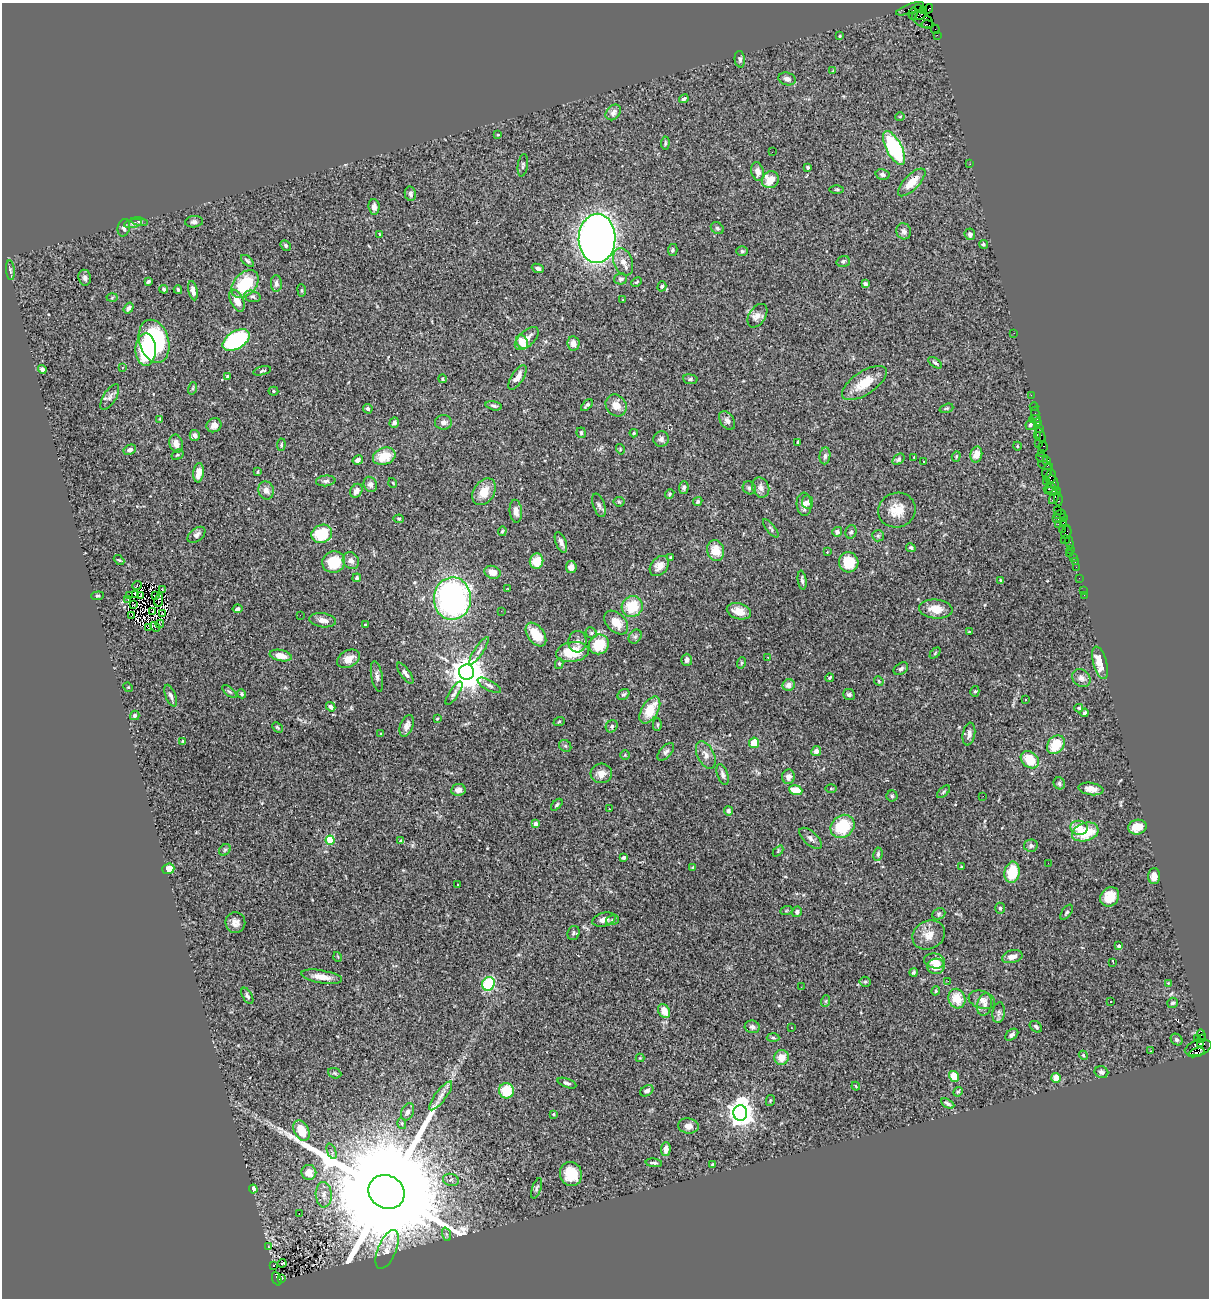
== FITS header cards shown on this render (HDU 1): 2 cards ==
NAXIS1  =                 1207
NAXIS2  =                 1296

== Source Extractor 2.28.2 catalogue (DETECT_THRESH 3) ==
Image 1207 x 1296 px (HDU 1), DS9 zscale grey, 1 PNG px = 1 image px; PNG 1211 x 1300 px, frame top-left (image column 1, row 1296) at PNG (2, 3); each listed source drawn as its Kron ellipse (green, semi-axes under 4 px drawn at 4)
Background 1.21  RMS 0.048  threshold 0.145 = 3 sigma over >= 5 px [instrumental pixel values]
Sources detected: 406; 3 with non-positive FLUX_AUTO (blend fragments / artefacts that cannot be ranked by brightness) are neither listed nor drawn; the other 403 listed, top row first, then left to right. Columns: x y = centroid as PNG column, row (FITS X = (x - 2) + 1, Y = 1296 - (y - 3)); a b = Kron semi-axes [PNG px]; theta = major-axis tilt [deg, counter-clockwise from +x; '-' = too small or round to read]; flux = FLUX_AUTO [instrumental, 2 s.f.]
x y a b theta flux
910 9 15 4 19 160
918 9 4 3 - 44
928 9 5 3 - 96
923 10 3 3 - 310
913 13 6 4 79 800
921 15 6 4 35 1500
923 20 11 7 -29 440
927 24 6 3 -9 91
935 29 4 2 - 55
937 35 2 2 - 16
840 36 3 2 - 3.7
740 59 8 5 -85 8
833 71 4 4 - 2.7
787 79 9 6 -16 13
684 99 5 3 - 6.7
613 112 9 6 47 16
900 117 4 4 - 3.7
498 135 4 3 - 2.9
665 143 6 3 83 4.5
894 148 18 7 -62 310
772 152 2 2 - 40
970 164 3 2 - 4.2
523 165 11 5 81 6.7
808 167 3 3 - 6.6
758 172 9 6 -76 21
882 174 7 5 -14 10
770 180 9 8 - 53
912 182 18 7 45 55
837 189 7 3 0 3.9
410 194 7 5 -77 10
374 207 8 5 -85 13
139 222 8 4 -11 6
194 222 9 5 6 9.5
133 224 9 3 11 6.4
124 228 9 6 77 11
717 228 7 5 -33 6.7
904 231 8 7 - 11
379 234 4 2 - 2.3
970 234 6 5 - 8.5
597 238 24 18 89 2700
983 244 4 4 - 5
286 245 5 4 - 6.4
673 250 6 4 78 6.2
742 251 6 5 - 6.1
247 261 8 4 -40 7.1
843 261 6 5 - 6.7
623 262 14 9 -70 26
538 268 6 4 -20 10
10 270 10 4 -85 5.6
85 278 8 6 -80 9.9
621 279 6 5 - 7.3
148 282 4 3 - 5.3
636 282 6 3 27 3.9
276 283 8 5 -89 12
245 284 16 11 47 150
865 284 4 3 - 8.8
662 286 5 4 - 4.8
164 289 4 3 - 6.9
178 290 4 3 - 4.4
302 290 6 3 -82 4
193 291 10 4 -78 13
252 296 8 5 -15 7.8
112 298 5 3 - 3.6
623 300 2 2 - 2.4
237 301 12 6 -65 36
129 308 6 4 55 8.5
757 316 13 8 57 19
1014 333 3 2 - 4.6
527 338 14 7 43 26
236 340 15 8 31 420
154 341 22 14 -73 350
522 342 7 5 -58 52
573 343 7 6 - 22
146 349 16 10 -90 270
935 363 8 3 -34 5.7
122 367 3 3 - 4.3
42 369 4 4 - 12
262 371 9 3 14 4.4
228 377 4 3 - 12
517 377 14 6 57 27
442 379 4 3 - 4.7
690 379 7 5 -8 6.5
864 383 26 11 34 74
193 388 6 4 72 4.3
273 391 5 4 - 3.9
1031 395 2 2 - 24
110 397 15 6 59 14
587 405 7 3 45 6.7
616 405 11 10 - 35
494 406 8 4 -14 8.3
1034 407 4 3 - 59
946 408 7 4 18 4.5
368 409 5 4 - 5.9
1035 413 6 2 -90 69
160 419 3 3 - 3.6
1035 419 6 2 0 120
727 421 10 6 -55 13
443 422 8 7 - 15
394 423 5 4 - 12
1038 423 3 2 - 69
214 425 7 7 - 18
1030 425 5 5 - 7.9
1039 428 2 2 - 26
581 433 5 4 - 5.6
634 433 4 4 - 3.2
195 435 5 5 - 14
1037 435 3 3 - 44
1040 435 7 2 -64 67
661 439 8 7 - 12
798 442 3 3 - 7.4
1039 443 3 3 - 71
176 444 9 6 -78 25
281 445 6 4 85 4.3
1017 446 4 3 - 2.6
1043 447 5 4 - 110
620 449 5 3 - 2.7
130 450 6 5 - 10
1041 453 2 2 - 78
177 455 6 4 32 4.8
976 455 8 6 76 31
384 456 11 8 20 66
825 456 8 5 82 8.8
956 456 5 4 - 3.7
914 457 3 2 - 2.1
1042 458 6 2 -19 50
898 459 6 5 - 6.7
358 460 5 4 - 13
1047 461 4 3 - 95
923 462 3 3 - 9.6
1046 466 8 4 -13 350
1047 471 7 4 71 310
258 472 4 3 - 2.9
199 473 10 5 83 33
1051 476 6 5 - 360
326 481 10 5 6 8.6
1046 481 2 2 - 47
393 483 5 3 - 2.4
1054 483 9 3 -65 260
370 484 8 6 -65 14
684 487 6 5 - 6.8
749 488 7 6 - 9.8
761 488 10 8 -66 18
1050 488 6 4 22 430
266 490 9 7 -72 19
356 491 7 5 58 18
1053 491 8 4 2 210
484 492 14 10 56 50
670 494 5 4 - 4.5
1054 498 7 3 54 150
1058 499 7 3 -82 140
698 501 5 4 - 5.9
619 502 5 5 - 4.4
808 502 7 5 -81 11
804 504 12 7 -86 25
599 505 12 6 -71 11
897 510 19 17 18 58
1058 510 2 2 - 54
516 511 11 6 -84 21
1060 515 6 3 19 110
1063 517 3 2 - 77
1056 518 3 2 - 120
399 519 5 4 - 4.8
1064 523 3 2 - 57
1058 524 2 2 - 34
771 528 11 4 -51 6.1
1063 529 2 2 - 56
502 531 5 3 - 3.7
837 532 5 5 - 11
851 532 7 5 72 7.4
1066 532 7 5 76 170
322 534 10 9 - 130
196 535 10 6 39 14
878 536 6 5 - 5.9
1065 540 4 2 - 420
561 542 11 5 -68 12
1069 542 6 3 -73 160
911 548 5 4 - 6.5
1070 549 3 2 - 33
716 551 10 8 -78 51
827 552 3 3 - 6.5
1070 553 2 2 - 15
1073 557 3 3 - 160
671 558 3 3 - 4
119 560 6 3 -42 3.5
351 561 9 7 -51 17
537 561 8 6 73 57
1075 561 3 2 - 34
334 562 11 10 - 91
849 562 10 9 - 67
659 566 11 8 49 25
571 567 6 5 - 18
1076 567 2 2 - 33
492 572 8 6 -19 31
357 578 4 4 - 5.1
1079 578 2 2 - 12
802 580 9 3 -82 7.5
1000 580 4 3 - 3.3
137 586 5 3 - 7.5
508 589 4 2 - 2.2
162 590 3 2 - 4.8
1083 591 2 2 - 28
135 594 4 2 - 4
1084 595 2 2 - 16
98 596 6 4 6 4.3
129 596 4 3 - 12
140 596 4 2 - 2.9
156 596 3 2 - 2.9
128 599 2 2 - 1.3
452 599 21 18 86 860
159 600 7 2 83 2.7
133 605 3 2 - 2.1
632 607 11 10 - 100
238 609 5 4 - 7.4
936 609 17 9 -6 46
153 611 3 2 - 0.76
501 611 2 2 - 3.3
739 611 12 8 -15 36
163 613 3 2 - 3.3
300 615 2 2 - 5.5
131 616 4 2 - 1.4
322 620 13 7 -8 22
616 622 14 9 -44 50
160 624 4 2 - 2.7
365 625 3 3 - 5.3
155 627 5 2 - 2.8
149 628 4 3 - 2.4
969 632 4 4 - 3
591 633 6 5 - 5.3
536 634 13 8 -54 68
635 637 7 6 - 8.5
577 642 11 9 86 16
599 644 10 9 - 86
479 651 16 4 57 13
572 652 16 10 9 93
935 653 6 4 47 4.2
281 656 11 5 -11 35
768 657 3 3 - 3.4
348 659 12 8 28 27
687 660 6 5 - 12
741 663 6 3 72 3.8
1100 663 17 6 -75 62
559 664 5 4 - 5.3
901 669 8 5 34 8.9
467 672 7 7 - 7900
405 673 12 5 -55 12
377 676 16 5 -79 14
830 678 4 3 - 4.6
1081 678 10 8 -44 16
879 681 5 4 - 3.6
489 685 13 5 -28 10
789 685 6 6 - 20
128 687 5 4 - 3
229 691 9 4 -38 5.8
975 691 5 4 - 5.2
454 693 13 4 57 9.4
242 694 5 4 - 5.1
623 694 6 5 - 6.8
849 695 6 5 - 8.8
171 696 11 5 -69 11
1025 700 3 3 - 11
331 707 5 3 - 11
1079 708 4 3 - 3.9
650 710 15 8 59 78
1085 713 4 3 - 6
135 715 5 4 - 6.7
437 719 4 3 - 3.4
559 722 6 3 21 3.4
657 725 6 4 -90 4.7
407 726 11 6 70 19
612 726 6 5 - 7.3
277 727 6 3 -45 4.3
381 734 2 2 - 2.9
969 734 11 6 80 14
183 741 4 4 - 3.2
754 743 5 5 - 52
1056 745 10 8 51 83
565 746 6 5 - 5.6
816 751 5 4 - 15
666 752 11 5 48 9.8
625 755 5 5 - 3.7
706 755 15 8 -64 23
1030 760 10 7 -41 75
601 773 10 9 - 28
723 774 11 5 -72 11
788 777 7 6 - 19
1059 783 6 5 - 6.8
831 788 5 3 - 3.4
1091 789 12 6 -9 23
458 790 7 6 - 18
796 790 6 4 -19 69
943 792 8 4 42 5.4
892 796 5 5 - 4.9
983 796 3 2 - 3.5
557 805 7 4 46 5.1
609 809 3 3 - 35
728 811 4 4 - 9.3
535 824 4 4 - 16
843 826 13 10 40 130
1137 827 9 7 14 42
1079 828 9 7 -8 39
1085 832 13 9 17 110
811 838 14 6 -42 13
330 840 4 4 - 150
401 841 4 3 - 9.9
1031 846 7 6 - 9.1
225 850 6 5 - 5.1
778 851 6 4 47 3.6
878 854 7 4 82 6.1
624 858 4 3 - 6.1
1048 863 2 2 - 2
693 867 4 3 - 5.3
961 867 4 3 - 3.3
168 869 6 5 - 33
1012 872 11 7 81 86
1154 876 8 6 87 21
458 884 3 2 - 4.5
1110 897 10 8 50 53
1000 908 5 4 - 6.3
786 911 6 4 19 4
797 912 5 5 - 8.6
1067 912 8 4 56 6.5
939 914 7 5 23 5.9
604 919 12 6 14 18
612 920 6 5 - 5.9
235 923 10 10 - 20
573 933 7 6 - 7
929 935 17 14 28 41
1119 946 4 3 - 9
338 957 5 3 - 2.5
1012 957 10 6 14 23
934 961 10 7 -11 25
1113 962 3 2 - 3.9
936 966 8 7 - 49
914 972 4 3 - 5.5
322 977 20 6 -10 32
948 981 3 3 - 2.5
865 982 5 5 - 4.4
1168 983 4 4 - 2.8
488 984 7 6 - 210
801 987 2 2 - 5.5
936 991 5 3 - 3.7
247 996 9 4 -61 7.2
957 999 10 8 -72 65
982 1000 13 8 -18 23
826 1001 6 3 71 3.5
1111 1001 2 2 - 2.6
1173 1003 5 5 - 7.2
985 1005 11 7 76 16
664 1011 7 5 -60 38
999 1013 10 6 81 10
752 1027 7 6 - 10
1036 1027 7 5 -41 8.8
791 1028 3 2 - 4
1012 1035 7 5 39 9.7
1201 1035 6 3 -68 140
773 1038 6 4 -2 4.8
1197 1038 2 2 - 19
1202 1038 3 3 - 38
1176 1039 6 5 - 7.5
1200 1044 4 3 - 300
1198 1048 14 7 17 1200
1151 1051 2 2 - 2.4
1196 1052 8 4 18 350
1083 1055 5 3 - 3.3
781 1057 7 7 - 37
640 1058 4 4 - 2.8
1101 1072 7 5 -21 12
335 1073 7 5 -22 4.8
954 1076 5 5 - 50
1056 1078 5 4 - 33
567 1083 10 4 -20 7.5
856 1086 4 3 - 3
506 1091 8 7 - 87
647 1091 7 5 32 14
958 1092 5 4 - 4.2
441 1096 17 5 53 19
770 1101 5 4 - 3.4
948 1104 7 4 -29 6.9
408 1112 9 6 67 13
740 1113 7 7 - 3800
553 1114 3 2 - 3.1
402 1124 5 3 - 3.6
688 1126 10 7 -7 22
301 1130 11 7 -61 59
666 1149 7 5 88 19
332 1151 8 2 -68 4.4
654 1163 8 3 -6 7.1
713 1164 3 3 - 4
309 1172 7 7 - 34
571 1174 12 11 - 71
451 1180 8 6 -13 8.9
537 1188 11 4 71 7.1
253 1189 4 4 - 21
387 1192 18 16 -30 220000
324 1195 13 8 -87 23
299 1213 3 2 - 9
446 1234 7 4 -71 5.9
269 1247 3 2 - 2.3
387 1249 21 9 68 32
282 1263 4 2 - 9
273 1265 3 2 - 5.4
282 1278 4 3 - 59
277 1279 7 3 -69 550
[3 non-positive-flux detections neither listed nor drawn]